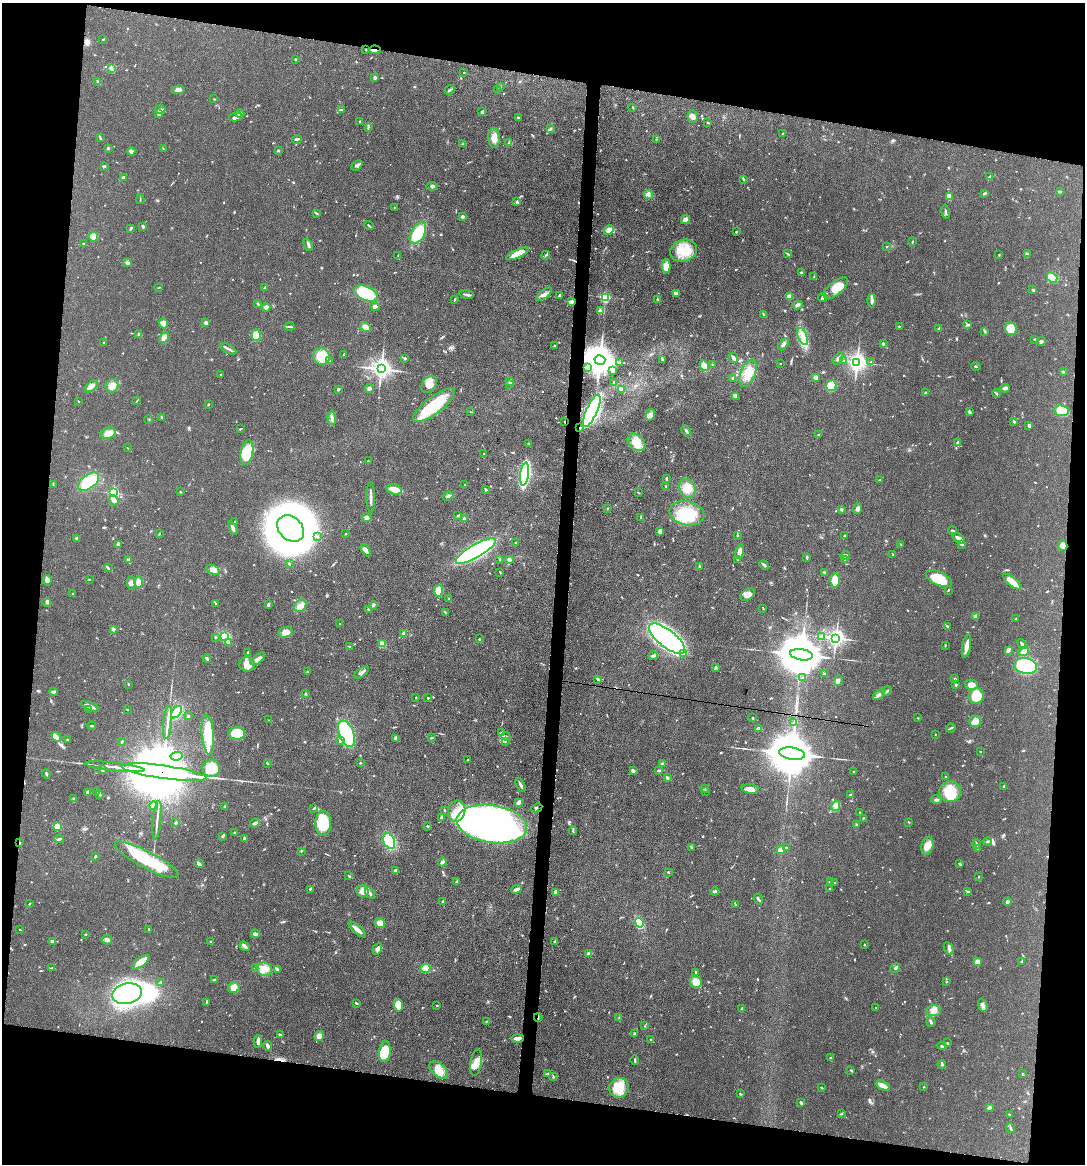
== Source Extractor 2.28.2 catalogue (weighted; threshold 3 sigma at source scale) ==
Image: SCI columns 114-4445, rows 5-4650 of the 4672 x 4656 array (HDU 1 of 3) = the unmasked area's bounding box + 8 px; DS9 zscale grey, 4 x 4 block average (1 PNG px = mean of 4 x 4 image px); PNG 1087 x 1166 px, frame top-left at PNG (2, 3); each listed source drawn as its Kron ellipse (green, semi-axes under 4 px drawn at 4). Shown black and unused: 19% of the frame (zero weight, under 3 of 4 exposures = <1% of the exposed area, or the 3 px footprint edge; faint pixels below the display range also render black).
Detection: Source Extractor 2.28.2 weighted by HDU 2 'WHT'. Background 0.0585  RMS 0.0042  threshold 0.019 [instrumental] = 3 sigma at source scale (4.5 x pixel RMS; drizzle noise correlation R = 1.50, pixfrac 1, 0.05/0.05 arcsec/px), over >= 5 px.
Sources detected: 812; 1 too faint to see at this stretch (4 x 4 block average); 15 inside a brighter object's white glare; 7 cosmic-ray / hot-pixel residue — neither listed nor drawn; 12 coinciding with a brighter row at this scale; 31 inside a brighter listed object's ellipse — not listed separately; of the other 746, all 500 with FLUX_AUTO >= 1.32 (the completeness limit of this list) listed and drawn (246 fainter detections not listed), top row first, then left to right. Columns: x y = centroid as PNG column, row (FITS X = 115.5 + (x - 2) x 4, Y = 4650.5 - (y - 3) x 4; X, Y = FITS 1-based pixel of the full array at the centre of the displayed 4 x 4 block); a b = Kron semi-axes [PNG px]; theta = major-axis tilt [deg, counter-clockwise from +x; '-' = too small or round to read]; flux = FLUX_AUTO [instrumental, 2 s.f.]
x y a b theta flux
103 39 3 2 - 1.9
366 49 2 2 - 1.3
375 50 6 2 -4 6.5
295 59 2 2 - 2.5
112 69 3 3 - 3.6
464 72 2 2 - 1.4
375 78 3 2 - 6
98 82 4 3 - 3.9
500 87 2 2 - 1.3
178 90 6 3 12 11
449 90 5 2 - 3.8
498 90 3 2 - 2
214 99 2 2 - 1.5
633 107 3 2 - 1.4
160 109 5 2 - 6.1
341 110 3 2 - 2.8
482 112 3 3 - 3.9
158 114 3 2 - 3.2
240 114 4 3 - 4.9
235 117 6 3 12 11
693 117 6 5 - 11
518 118 2 2 - 2.3
359 122 3 2 - 1.5
708 123 3 2 - 1.7
368 127 2 2 - 1.4
550 129 4 3 - 4.2
783 134 3 2 - 2.1
100 138 3 2 - 1.9
494 138 10 5 -87 19
297 139 5 2 - 3.3
656 139 2 2 - 1.5
509 142 3 2 - 1.8
463 144 2 2 - 1.3
108 149 2 2 - 1.6
163 149 2 2 - 1.5
278 150 3 2 - 3.1
131 151 4 3 - 6.8
357 165 6 3 43 6.8
104 166 3 2 - 2.8
990 176 3 2 - 2.3
123 177 3 2 - 4.6
744 179 3 2 - 2.7
432 186 5 4 - 5.9
1060 192 3 2 - 3.2
648 194 4 3 - 6.5
984 194 3 2 - 3.8
949 196 4 3 - 22
140 199 5 2 - 1.9
517 202 3 2 - 2.4
394 207 2 2 - 1.9
946 212 7 2 -78 3.8
317 213 3 2 - 2
462 216 3 2 - 5.3
685 220 4 4 - 15
143 226 3 2 - 5.5
369 226 5 2 - 2.7
131 228 4 2 - 2.9
609 230 5 3 - 19
736 232 3 2 - 1.9
418 233 12 6 60 88
93 237 5 5 - 29
912 242 3 2 - 1.7
84 244 3 2 - 2.3
308 245 6 2 -65 5.6
887 246 2 2 - 1.4
684 251 14 10 19 57
517 254 12 4 24 35
788 254 2 2 - 1.4
1027 254 4 2 - 3.3
545 255 5 2 - 3.3
999 255 3 2 - 1.4
398 256 2 2 - 1.7
127 263 3 2 - 3.4
666 266 7 4 -90 33
801 272 2 2 - 2.8
814 277 3 2 - 2.2
1052 277 6 4 -41 63
159 288 4 2 - 1.4
264 288 4 2 - 3
836 288 15 6 40 47
1033 290 3 2 - 4.2
677 293 4 3 - 4.6
366 294 12 7 -23 140
467 294 7 2 -8 6.3
544 294 9 3 40 10
559 295 4 2 - 4.6
605 297 2 2 - 200
789 297 4 3 - 15
822 297 5 3 - 4.8
658 299 3 2 - 3
455 300 2 2 - 1.6
872 300 7 3 87 9.7
571 302 3 2 - 15
258 304 4 2 - 2.2
798 305 5 2 - 6.9
375 306 5 3 - 4.9
266 307 4 3 - 8.3
600 311 4 3 - 4.6
764 315 2 2 - 2.1
163 323 5 4 - 22
206 323 2 2 - 14
968 325 4 2 - 3.3
899 326 2 2 - 2.4
290 327 5 2 - 2.8
365 327 5 3 - 19
938 329 4 2 - 3
1011 329 6 6 - 39
985 331 2 2 - 3.3
139 335 3 2 - 8.6
256 335 6 4 87 47
803 337 9 4 -68 17
164 338 6 4 42 8.6
1035 339 4 2 - 1.8
1041 341 4 3 - 4.6
104 342 2 2 - 1.7
784 344 6 3 59 7.2
883 344 2 2 - 1.9
554 346 2 2 - 1.6
228 349 9 2 -29 7.1
344 355 3 2 - 2.6
322 356 9 8 - 57
405 358 2 2 - 3.7
734 358 5 3 - 5.6
838 358 7 4 53 8.4
600 360 5 4 - 5400
663 360 3 2 - 3.5
329 361 4 2 - 3.9
843 361 2 2 - 1.5
619 362 3 2 - 1.8
857 362 3 3 - 1300
871 362 2 2 - 1.4
780 363 2 2 - 1.4
712 364 2 2 - 1.6
704 366 5 4 - 19
976 366 5 2 - 2.2
588 368 4 3 - 5
381 369 4 3 - 1600
613 371 4 3 - 4.6
1063 372 3 2 - 3.2
748 373 14 7 68 35
221 374 2 2 - 2.6
816 377 2 2 - 23
733 378 2 2 - 6.2
510 382 4 2 - 3
613 383 2 2 - 1.8
429 384 9 6 54 26
509 384 2 2 - 2.6
92 386 8 4 45 12
112 386 7 6 - 16
831 386 6 5 - 38
369 388 4 3 - 6.2
1005 388 5 2 - 9.9
338 389 4 2 - 3.4
621 389 3 2 - 12
925 393 3 2 - 3.3
996 393 4 2 - 2.4
735 397 4 2 - 3.7
78 401 2 2 - 1.4
137 401 4 2 - 1.9
208 404 3 2 - 2.1
434 405 25 8 37 130
592 411 18 5 66 730
1061 411 7 5 -8 69
471 412 2 2 - 1.5
969 412 3 2 - 6.2
650 415 6 3 78 7.7
162 417 4 2 - 2.4
332 418 6 3 -87 8.6
149 419 2 2 - 1.5
565 422 2 2 - 1.5
1014 422 3 2 - 3.8
1029 425 4 3 - 4.1
580 427 2 2 - 2.2
240 429 3 2 - 2.1
686 431 6 2 -63 4.5
108 433 8 5 22 22
818 435 2 2 - 2.8
636 442 10 7 -44 45
529 443 3 2 - 1.6
958 443 4 3 - 5.8
127 448 2 2 - 1.4
247 453 12 6 79 87
484 454 3 2 - 1.8
368 461 2 2 - 2.4
525 474 11 4 82 340
666 478 4 2 - 2.6
880 480 3 2 - 2.9
89 482 12 7 36 78
53 485 2 2 - 1.5
464 485 2 2 - 2
666 487 3 2 - 2.4
687 488 10 7 -63 24
394 489 7 5 -19 24
486 489 2 2 - 4.6
180 492 2 2 - 1.6
113 493 2 2 - 290
639 493 2 2 - 1.7
448 496 5 2 - 3.7
371 497 15 2 -89 11
114 500 5 3 - 7.9
607 508 3 2 - 2.2
857 508 5 4 - 6.8
841 510 3 2 - 2.5
687 513 18 12 -13 89
457 515 2 2 - 1.6
367 518 5 4 - 6.9
464 518 3 3 - 3.5
641 518 3 2 - 2.1
235 521 3 2 - 1.7
233 528 7 2 -64 6.2
290 528 15 11 -43 1800
660 531 4 3 - 13
952 531 4 2 - 2.6
159 533 3 2 - 2.3
346 534 2 2 - 1.8
737 535 2 2 - 1.4
845 535 3 2 - 2.3
318 537 2 2 - 1.4
76 538 3 2 - 2.3
959 538 7 3 -35 15
515 543 2 2 - 2.4
118 544 2 2 - 7.3
901 544 2 2 - 1.4
962 544 3 3 - 4.7
1063 545 5 4 - 16
366 550 7 3 -61 11
476 551 23 6 30 370
740 552 7 3 80 22
893 554 3 2 - 2.1
846 555 4 3 - 4.1
807 557 3 2 - 3.7
500 559 3 2 - 1.9
738 559 4 3 - 4.1
128 560 3 2 - 2.2
509 560 4 3 - 5.4
845 560 2 2 - 1.6
289 563 2 2 - 3.4
764 565 5 2 - 5.3
699 567 2 2 - 1.9
108 568 4 2 - 3.5
213 570 7 4 -30 14
500 572 3 2 - 2.1
824 572 3 2 - 3.7
89 579 2 2 - 2.4
939 579 14 6 -24 77
47 580 5 3 - 13
835 581 7 5 -89 38
139 582 5 4 - 24
1012 582 11 3 -40 41
131 583 7 4 -85 8.6
948 590 3 2 - 2.2
439 591 6 4 -87 36
73 594 2 2 - 2
748 595 8 5 35 20
449 599 2 2 - 3.3
47 602 4 3 - 3.7
216 604 2 2 - 1.5
268 604 3 2 - 6.1
373 605 4 2 - 5.6
300 606 7 5 47 14
763 608 3 2 - 1.6
369 609 2 2 - 6.5
445 612 3 2 - 3.4
976 617 2 2 - 21
1016 619 2 2 - 1.4
340 624 2 2 - 1.4
947 627 3 2 - 2
113 629 2 2 - 21
285 632 7 5 19 24
404 633 2 2 - 21
225 636 3 3 - 71
822 636 3 3 - 4.3
215 637 2 2 - 1.4
836 638 3 3 - 1100
479 639 2 2 - 1.8
667 639 22 8 -38 1100
228 643 3 2 - 1.8
382 644 3 2 - 40
1022 644 5 2 - 4
945 645 3 2 - 1.7
349 646 2 2 - 1.9
966 646 12 3 81 17
1008 650 3 2 - 13
1024 651 5 4 - 10
248 652 3 2 - 1.5
684 653 3 2 - 4.4
801 655 11 5 -9 14000
653 656 5 2 - 4.4
207 659 4 2 - 5.3
258 659 8 3 39 15
247 664 8 7 - 32
1026 666 11 7 -12 180
716 667 3 2 - 3.5
307 672 2 2 - 2.6
361 673 8 3 36 7.2
825 674 2 2 - 1.7
802 678 2 2 - 1.5
598 679 3 2 - 2.9
955 679 2 2 - 3.3
838 680 5 3 - 5.3
128 684 3 2 - 1.9
956 685 3 2 - 2.2
971 685 6 5 - 20
887 691 5 2 - 2.8
54 692 4 3 - 4.5
305 694 2 2 - 6.2
879 694 7 3 42 7
976 696 8 7 - 50
416 697 2 2 - 2
428 698 2 2 - 3.1
90 706 10 3 -21 14
89 709 3 2 - 1.4
127 709 3 2 - 1.5
176 712 7 4 52 84
188 716 2 2 - 8.3
753 718 2 2 - 2
918 718 2 2 - 1.6
269 720 4 2 - 1.7
975 721 6 5 - 23
167 722 17 2 84 14
793 723 4 2 - 3.5
92 726 4 2 - 2.6
951 728 5 2 - 3.1
758 729 4 3 - 7
501 732 3 2 - 2.7
237 733 8 6 -1 100
347 734 14 7 -68 240
935 734 2 2 - 2
208 735 20 6 -84 85
506 736 4 2 - 4.4
56 737 5 4 - 8.8
396 738 4 3 - 4.9
431 738 3 2 - 3.5
67 740 2 2 - 3.1
340 740 4 3 - 4.3
122 741 3 2 - 3.1
505 741 3 3 - 3.2
980 752 2 2 - 2
792 754 13 6 -9 17000
177 756 6 2 9 6.8
467 760 2 2 - 1.8
267 763 3 2 - 2.4
360 763 2 2 - 1.9
663 764 4 2 - 10
114 767 30 2 -6 23
211 768 9 8 - 49
102 770 4 2 - 2.7
634 770 4 3 - 3.5
659 770 3 2 - 4.8
853 771 3 2 - 1.5
164 772 43 6 -8 63000
46 774 5 2 - 2.9
946 777 2 2 - 2.5
667 778 3 2 - 4.9
520 785 7 2 -64 6.1
1004 786 3 3 - 2.6
705 788 2 2 - 2.3
750 789 8 4 -7 18
705 791 3 2 - 1.6
88 792 2 2 - 25
96 792 3 2 - 1.7
950 792 11 10 - 72
100 795 2 2 - 7.2
850 795 3 2 - 3
74 799 2 2 - 1.4
936 800 5 2 - 5.2
519 802 3 2 - 11
153 806 4 4 - 10
225 806 2 2 - 5.4
836 806 5 4 - 9
537 808 5 2 - 2.7
313 809 2 2 - 1.3
445 810 2 2 - 1.8
457 811 10 8 74 37
860 812 2 2 - 1.4
441 818 3 2 - 6.1
863 818 3 2 - 2
157 820 20 2 83 13
176 822 3 2 - 2.3
909 822 3 2 - 1.5
255 823 5 3 - 5.6
323 823 12 8 89 90
492 824 35 19 -8 740
856 825 3 2 - 2
57 826 4 4 - 21
428 826 3 2 - 1.8
573 830 4 2 - 2.8
235 833 2 2 - 3.4
222 837 3 2 - 2.4
244 838 3 2 - 3.4
59 839 4 2 - 5.4
389 841 8 5 -66 120
988 841 4 2 - 2.4
19 843 4 2 - 2.1
977 844 4 2 - 2.9
927 846 9 6 76 19
691 847 4 2 - 3.3
786 848 2 2 - 1.6
977 849 3 2 - 2.2
780 850 2 2 - 24
301 851 2 2 - 1.3
95 856 3 2 - 3.1
147 860 36 8 -27 160
442 862 4 2 - 8.1
199 864 4 2 - 9.1
960 864 3 2 - 4
395 871 4 3 - 6.4
668 872 2 2 - 2.2
349 876 3 2 - 2.8
978 876 2 2 - 1.9
456 882 3 2 - 2.2
830 882 3 3 - 5.5
835 882 4 2 - 1.6
310 889 4 2 - 2.2
516 889 5 3 - 9.6
830 889 2 2 - 1.8
363 891 6 6 - 20
715 891 4 2 - 4
967 891 3 2 - 3
556 892 4 2 - 14
370 893 6 2 -56 6.1
758 899 5 2 - 6.2
443 901 3 2 - 4.3
1007 902 4 3 - 5.2
30 904 3 2 - 2.5
736 905 2 2 - 1.6
380 923 5 4 - 20
639 923 5 4 - 30
20 929 2 2 - 1.7
149 929 2 2 - 2.4
357 929 11 2 -40 17
86 934 3 2 - 1.6
255 934 4 3 - 8.1
107 940 5 4 - 9.8
53 941 4 3 - 8.1
555 941 3 2 - 2.2
211 942 2 2 - 1.7
864 944 2 2 - 1.5
245 946 5 2 - 10
949 948 7 3 -64 7.2
378 949 6 3 65 7.2
589 953 3 2 - 13
1021 961 3 2 - 1.7
141 962 10 4 37 37
978 962 4 3 - 11
52 968 3 2 - 2.1
256 968 4 2 - 3.6
425 968 5 4 - 21
895 968 5 3 - 4.5
264 969 8 6 -16 24
277 969 3 2 - 5.6
695 972 2 2 - 2.4
215 980 4 2 - 4
696 982 6 5 - 31
946 982 2 2 - 2.5
160 983 3 2 - 2.5
234 988 6 5 - 20
127 994 15 10 10 500
206 1002 3 2 - 1.6
356 1003 3 2 - 3.4
437 1005 3 2 - 1.5
983 1005 7 3 -68 7.3
398 1006 6 4 -87 25
742 1008 3 2 - 2.1
876 1008 2 2 - 1.3
934 1011 7 5 5 16
538 1017 4 2 - 3.2
619 1018 2 2 - 1.6
486 1021 2 2 - 1.7
931 1022 5 2 - 5.8
645 1026 2 2 - 2.3
634 1034 2 2 - 8.1
280 1035 4 2 - 3.3
319 1036 5 4 - 10
517 1038 6 3 2 12
651 1039 2 2 - 1.5
258 1041 6 2 -88 9.8
947 1043 3 2 - 1.9
268 1046 4 3 - 7.2
942 1046 4 2 - 3.3
385 1052 10 5 85 72
830 1057 3 2 - 2.3
635 1060 5 2 - 3.7
476 1063 13 5 81 26
942 1064 4 3 - 4.2
439 1070 11 6 -40 28
851 1070 2 2 - 1.4
547 1074 2 2 - 1.6
1022 1074 2 2 - 2.2
553 1077 2 2 - 4.5
883 1085 8 3 -26 25
924 1087 2 2 - 1.4
619 1088 10 9 - 59
822 1088 3 2 - 2
740 1094 3 2 - 1.5
801 1103 3 2 - 5.8
989 1108 4 3 - 6.1
841 1114 3 2 - 1.4
1009 1114 2 2 - 1.8
1011 1128 5 2 - 3.9
Overlapping masked pixels (flux is a lower limit): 10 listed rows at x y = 375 50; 571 302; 600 360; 592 411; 565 422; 580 427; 164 772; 492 824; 19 843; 538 1017
Diffuse or blended objects may show on this block-average render without a row.